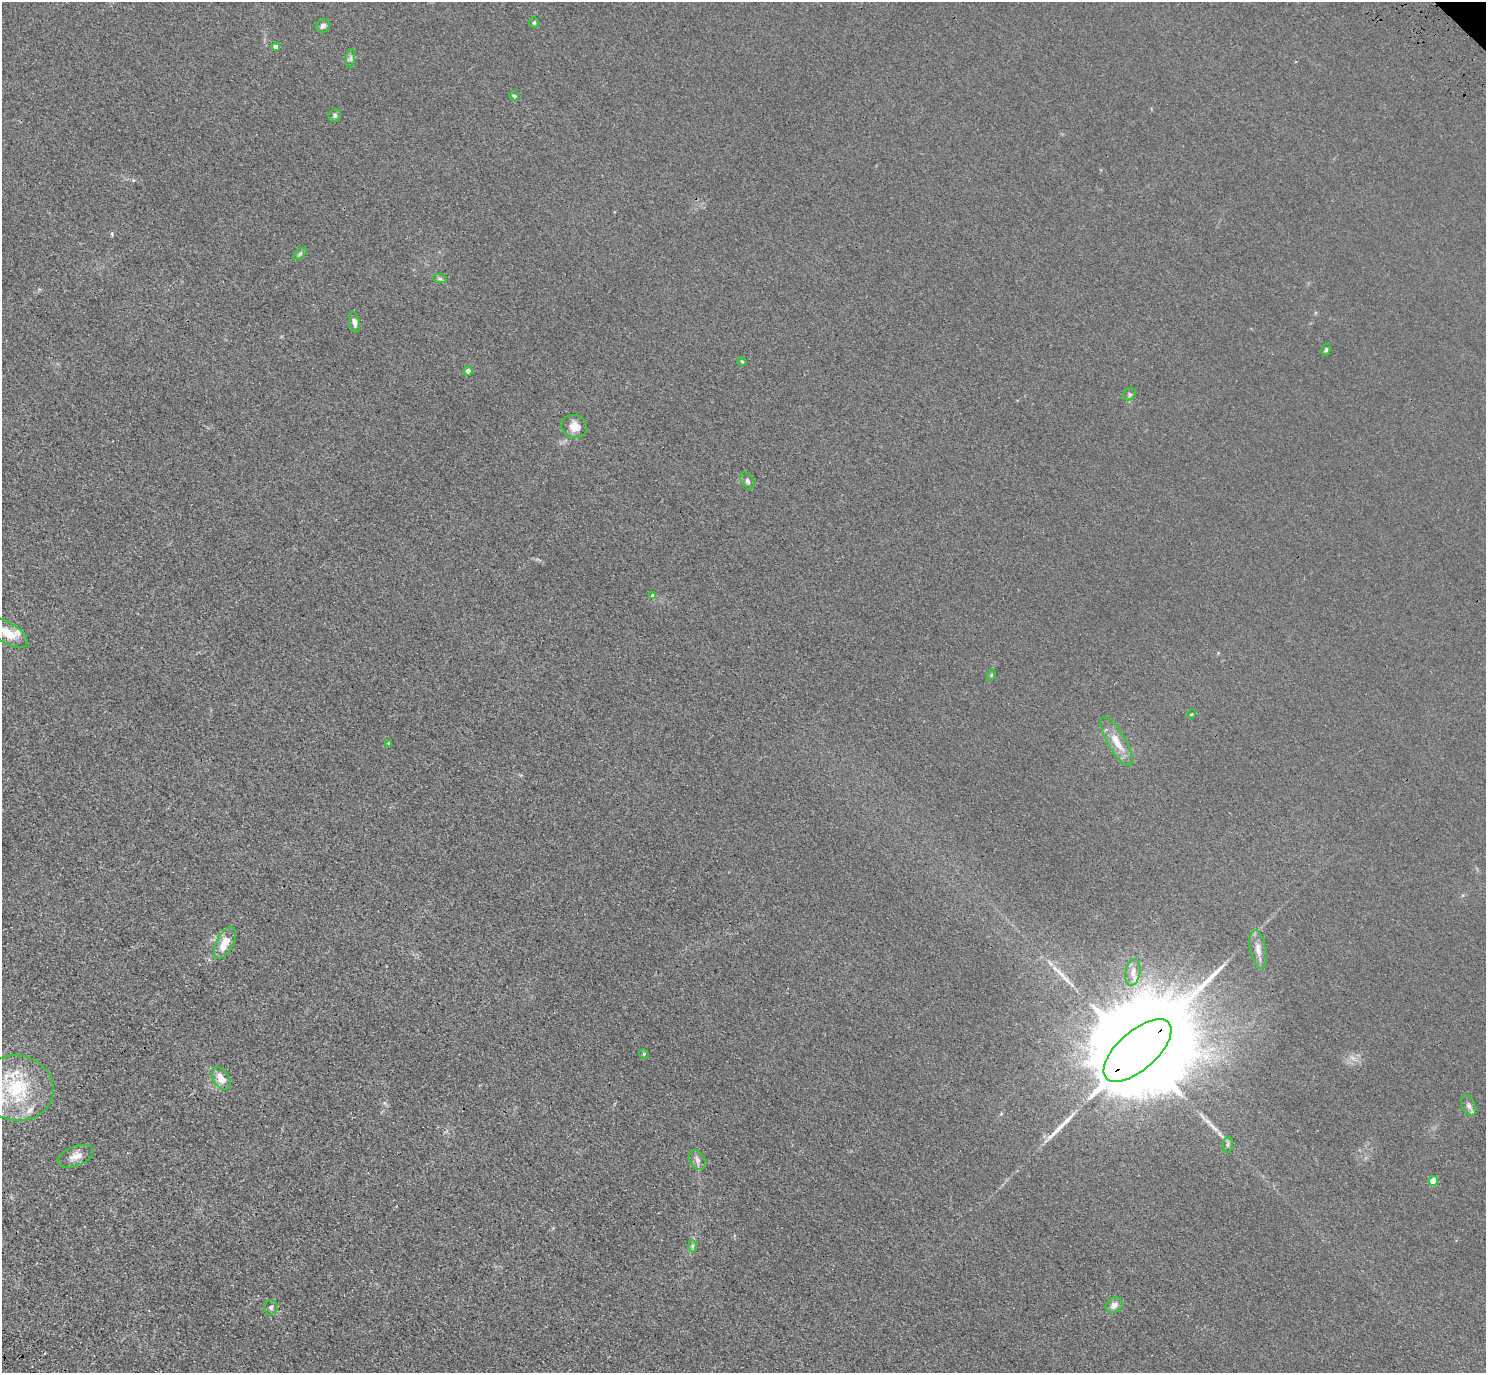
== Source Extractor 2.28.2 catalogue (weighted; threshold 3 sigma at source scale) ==
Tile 7 of 4 x 4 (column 3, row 2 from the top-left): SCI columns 3061-4544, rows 3130-4500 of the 6120 x 6120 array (HDU 1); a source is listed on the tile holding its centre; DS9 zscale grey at full resolution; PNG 1488 x 1375 px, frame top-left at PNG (2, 2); each listed source drawn as its Kron ellipse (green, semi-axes under 4 px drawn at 4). Shown black and unused: <1% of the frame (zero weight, under 3 of 4 exposures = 6% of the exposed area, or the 3 px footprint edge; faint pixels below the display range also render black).
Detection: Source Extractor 2.28.2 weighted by HDU 2 'WHT'; one run over the whole footprint, this tile lists its part. Background 0.0132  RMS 0.0053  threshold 0.024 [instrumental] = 3 sigma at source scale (4.5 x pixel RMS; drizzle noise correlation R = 1.50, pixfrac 1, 0.05/0.05 arcsec/px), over >= 5 px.
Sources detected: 45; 4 long thin detections or spike segments (spike, bleed or trail) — neither listed nor drawn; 5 inside a brighter listed object's ellipse — not listed separately; the other 36 listed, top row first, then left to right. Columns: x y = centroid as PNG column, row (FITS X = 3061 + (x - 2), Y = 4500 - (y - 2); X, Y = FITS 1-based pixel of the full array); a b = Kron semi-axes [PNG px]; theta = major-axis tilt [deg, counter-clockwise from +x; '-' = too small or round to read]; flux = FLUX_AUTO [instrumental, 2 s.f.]
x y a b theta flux
534 22 5 4 - 0.74
323 26 7 6 - 2
276 47 4 4 - 5.1
350 58 9 4 81 1.4
514 96 5 4 - 0.65
335 115 7 6 - 1.3
300 254 8 4 37 0.89
440 279 7 4 -1 1
354 322 10 5 -79 2.3
1326 350 6 4 63 0.8
742 361 5 3 - 0.52
468 371 4 4 - 3.3
1129 394 7 5 49 1.3
574 427 13 11 -18 5.6
747 481 9 6 -60 1.5
652 596 3 3 - 3.4
8 633 22 10 -32 10
991 675 5 3 - 0.58
1192 714 5 3 - 0.42
1117 742 27 9 -60 9.5
389 743 4 3 - 0.72
225 943 17 8 62 9.8
1258 949 20 8 -79 5.1
1133 972 13 7 80 3.4
1137 1051 42 19 41 27000
644 1054 5 4 - 0.52
221 1079 12 8 -57 6
17 1088 37 32 -9 40
1469 1106 11 6 -63 2.2
1228 1145 8 5 82 1.3
75 1156 19 9 21 4.9
697 1160 10 7 -63 2.2
1433 1181 5 4 - 13
692 1246 6 4 -90 1
1114 1305 9 7 32 3.4
271 1307 7 6 - 1.5
Overlapping masked pixels (flux is a lower limit): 1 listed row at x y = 1137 1051
Isophote crosses this tile's border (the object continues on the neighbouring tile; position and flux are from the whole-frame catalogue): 2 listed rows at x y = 8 633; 17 1088